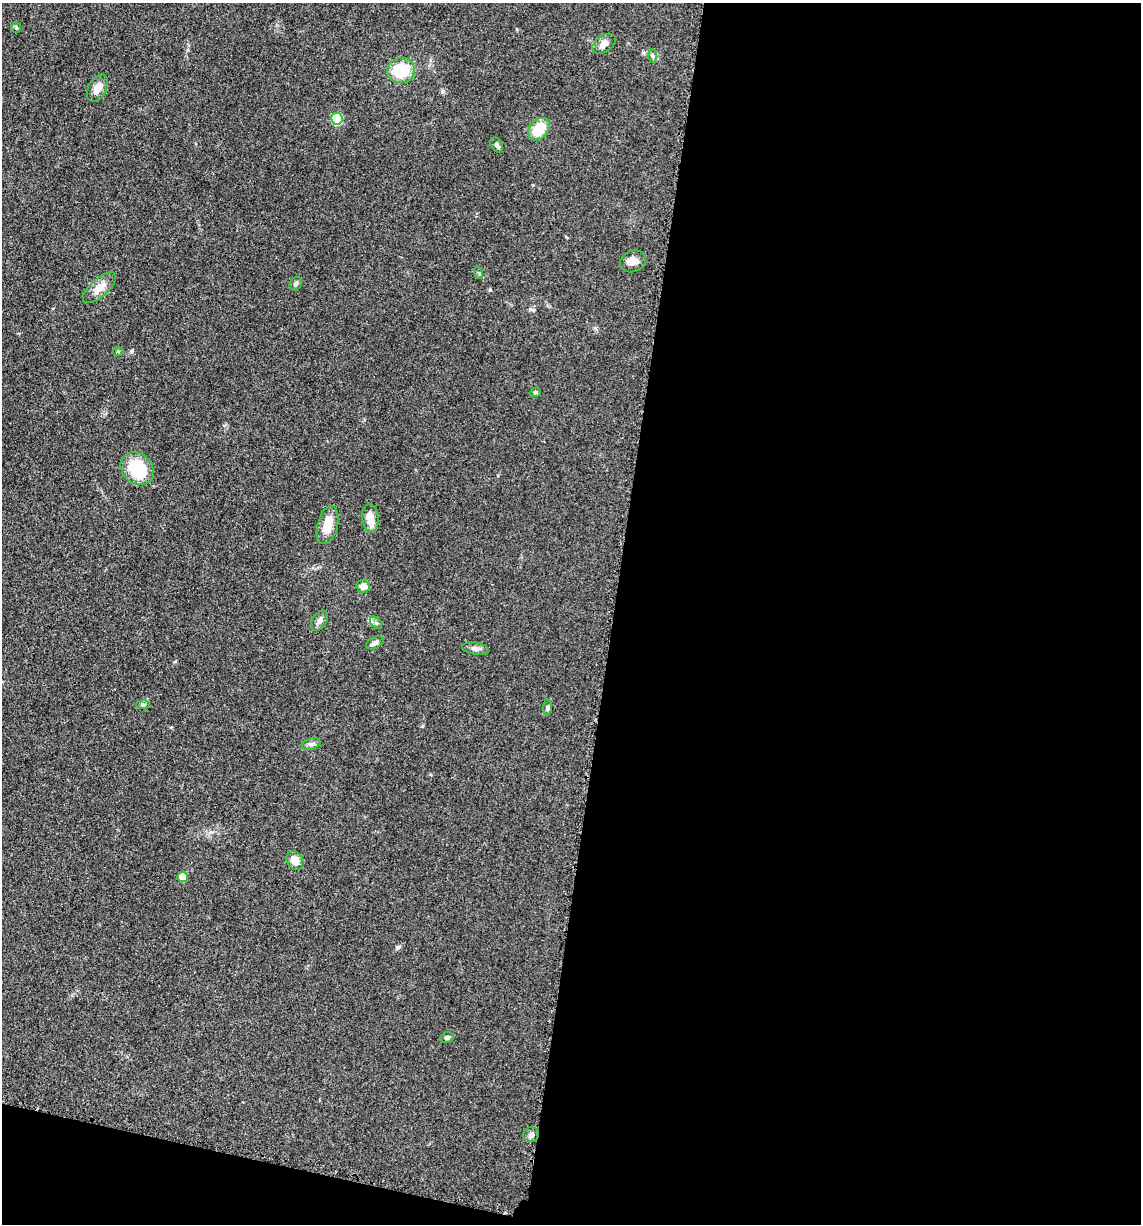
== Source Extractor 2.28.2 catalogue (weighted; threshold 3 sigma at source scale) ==
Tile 16 of 4 x 4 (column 4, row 4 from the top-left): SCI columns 3663-4801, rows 21-1242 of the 4980 x 4921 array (HDU 1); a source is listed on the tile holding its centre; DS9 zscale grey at full resolution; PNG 1143 x 1226 px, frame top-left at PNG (2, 3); each listed source drawn as its Kron ellipse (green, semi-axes under 4 px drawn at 4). Shown black and unused: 49% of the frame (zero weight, under 3 of 5 exposures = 4% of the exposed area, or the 3 px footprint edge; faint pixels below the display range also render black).
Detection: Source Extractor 2.28.2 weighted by HDU 2 'WHT'; one run over the whole footprint, this tile lists its part. Background 0.0562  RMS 0.0059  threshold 0.0267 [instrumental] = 3 sigma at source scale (4.5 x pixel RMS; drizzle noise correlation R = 1.50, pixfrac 1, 0.05/0.05 arcsec/px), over >= 5 px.
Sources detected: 29; all 29 listed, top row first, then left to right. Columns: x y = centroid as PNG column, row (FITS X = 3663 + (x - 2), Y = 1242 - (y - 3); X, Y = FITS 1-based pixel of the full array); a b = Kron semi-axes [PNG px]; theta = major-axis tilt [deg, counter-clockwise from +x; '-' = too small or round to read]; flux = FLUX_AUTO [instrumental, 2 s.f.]
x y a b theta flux
16 28 5 4 - 0.79
604 44 13 8 35 3.4
652 56 6 4 -88 1.1
401 70 14 12 6 20
98 88 14 9 61 5.2
337 119 6 5 - 26
539 129 12 9 49 13
497 145 8 5 -60 1.7
633 261 13 10 21 4
479 273 6 4 -71 0.83
296 284 7 5 56 1.3
99 288 21 9 42 6.3
118 352 5 3 - 0.58
535 392 6 4 20 0.76
137 469 18 14 -43 26
370 518 14 8 -83 6.5
328 525 19 10 75 9
363 586 6 6 - 4.1
319 621 11 7 56 2.6
376 623 7 4 -45 1.2
375 643 9 5 28 1.9
476 649 13 6 -9 2.6
143 705 7 4 -1 1
547 708 8 4 -89 0.96
311 744 9 5 16 1.6
295 860 10 8 -59 6.2
183 877 5 5 - 11
447 1038 6 5 - 1.4
531 1135 8 7 - 1.8
Unlisted compact peaks at least as high as the median listed source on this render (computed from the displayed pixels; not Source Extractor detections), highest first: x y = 132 351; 490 290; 398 947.